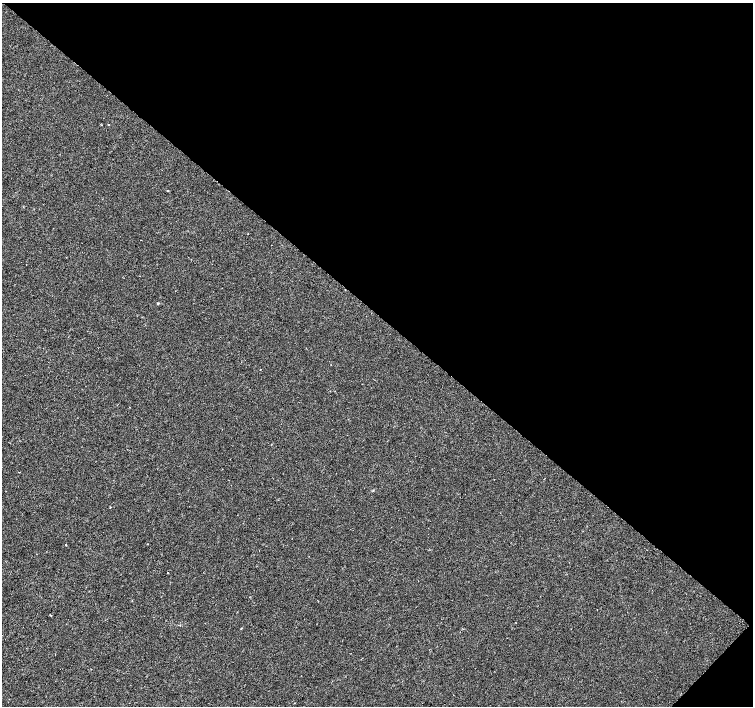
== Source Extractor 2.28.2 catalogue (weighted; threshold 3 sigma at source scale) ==
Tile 8 of 4 x 4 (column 4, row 2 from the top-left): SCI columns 4515-6016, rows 3048-4454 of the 6016 x 6029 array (HDU 1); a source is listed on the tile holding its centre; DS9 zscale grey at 2 x 2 block average (1 PNG px = mean of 2 x 2 image px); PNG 755 x 708 px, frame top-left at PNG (2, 3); no overlay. Shown black and unused: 45% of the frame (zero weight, under 2 of 3 exposures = <1% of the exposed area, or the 3 px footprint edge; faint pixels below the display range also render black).
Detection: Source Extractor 2.28.2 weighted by HDU 2 'WHT'; one run over the whole footprint, this tile lists its part. Background 2.22e-04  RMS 0.0026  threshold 0.0116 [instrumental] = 3 sigma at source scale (4.5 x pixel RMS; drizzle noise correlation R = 1.50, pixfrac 1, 0.0396/0.0396 arcsec/px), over >= 5 px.
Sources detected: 8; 1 cosmic-ray / hot-pixel residue — not listed; the other 7 listed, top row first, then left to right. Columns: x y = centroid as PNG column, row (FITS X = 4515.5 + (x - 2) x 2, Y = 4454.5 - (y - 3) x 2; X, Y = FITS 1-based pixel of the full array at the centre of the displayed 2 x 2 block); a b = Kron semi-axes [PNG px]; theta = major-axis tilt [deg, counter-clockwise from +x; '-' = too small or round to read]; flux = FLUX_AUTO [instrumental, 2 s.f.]
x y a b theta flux
108 125 2 2 - 0.45
248 233 2 2 - 0.49
158 303 2 2 - 0.84
19 472 2 2 - 0.34
110 507 2 2 - 0.31
66 545 2 2 - 0.27
168 573 2 2 - 0.26